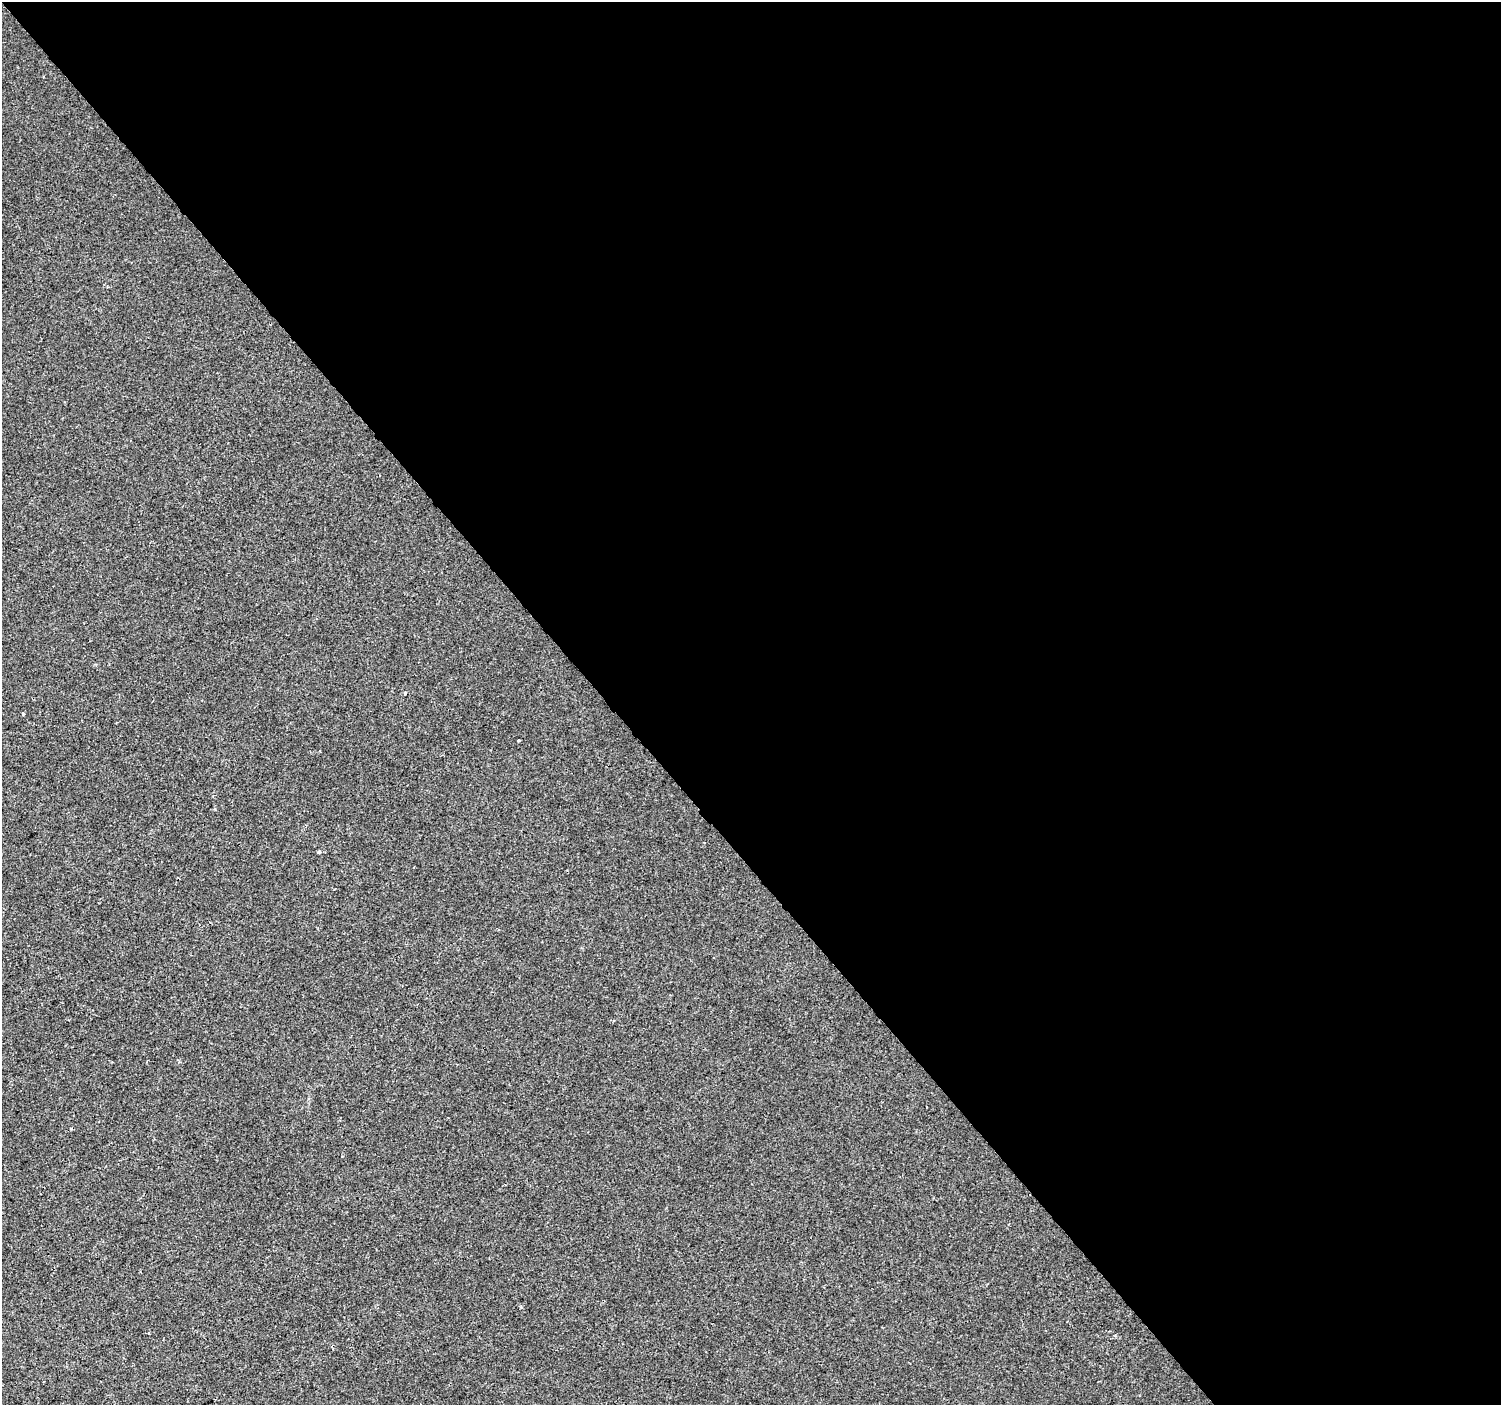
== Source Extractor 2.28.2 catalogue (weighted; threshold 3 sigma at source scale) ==
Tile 8 of 4 x 4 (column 4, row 2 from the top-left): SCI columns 4501-5999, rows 3009-4411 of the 6000 x 5953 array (HDU 1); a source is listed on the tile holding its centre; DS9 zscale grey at full resolution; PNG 1503 x 1407 px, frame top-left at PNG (2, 2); no overlay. Shown black and unused: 60% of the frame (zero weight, under 2 of 3 exposures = <1% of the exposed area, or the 3 px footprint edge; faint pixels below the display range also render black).
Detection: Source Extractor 2.28.2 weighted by HDU 2 'WHT'; one run over the whole footprint, this tile lists its part. Background -4.67e-05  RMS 0.0042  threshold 0.0187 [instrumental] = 3 sigma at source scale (4.5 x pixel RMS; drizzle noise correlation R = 1.50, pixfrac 1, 0.0396/0.0396 arcsec/px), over >= 5 px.
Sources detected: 4; all 4 listed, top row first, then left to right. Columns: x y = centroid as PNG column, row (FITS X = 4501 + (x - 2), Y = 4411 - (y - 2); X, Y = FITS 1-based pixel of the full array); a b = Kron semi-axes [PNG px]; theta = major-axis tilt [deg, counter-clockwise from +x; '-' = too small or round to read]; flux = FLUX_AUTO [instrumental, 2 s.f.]
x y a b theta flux
405 693 3 3 - 1.2
23 714 3 3 - 0.49
519 740 2 2 - 0.37
319 852 4 3 - 1.7